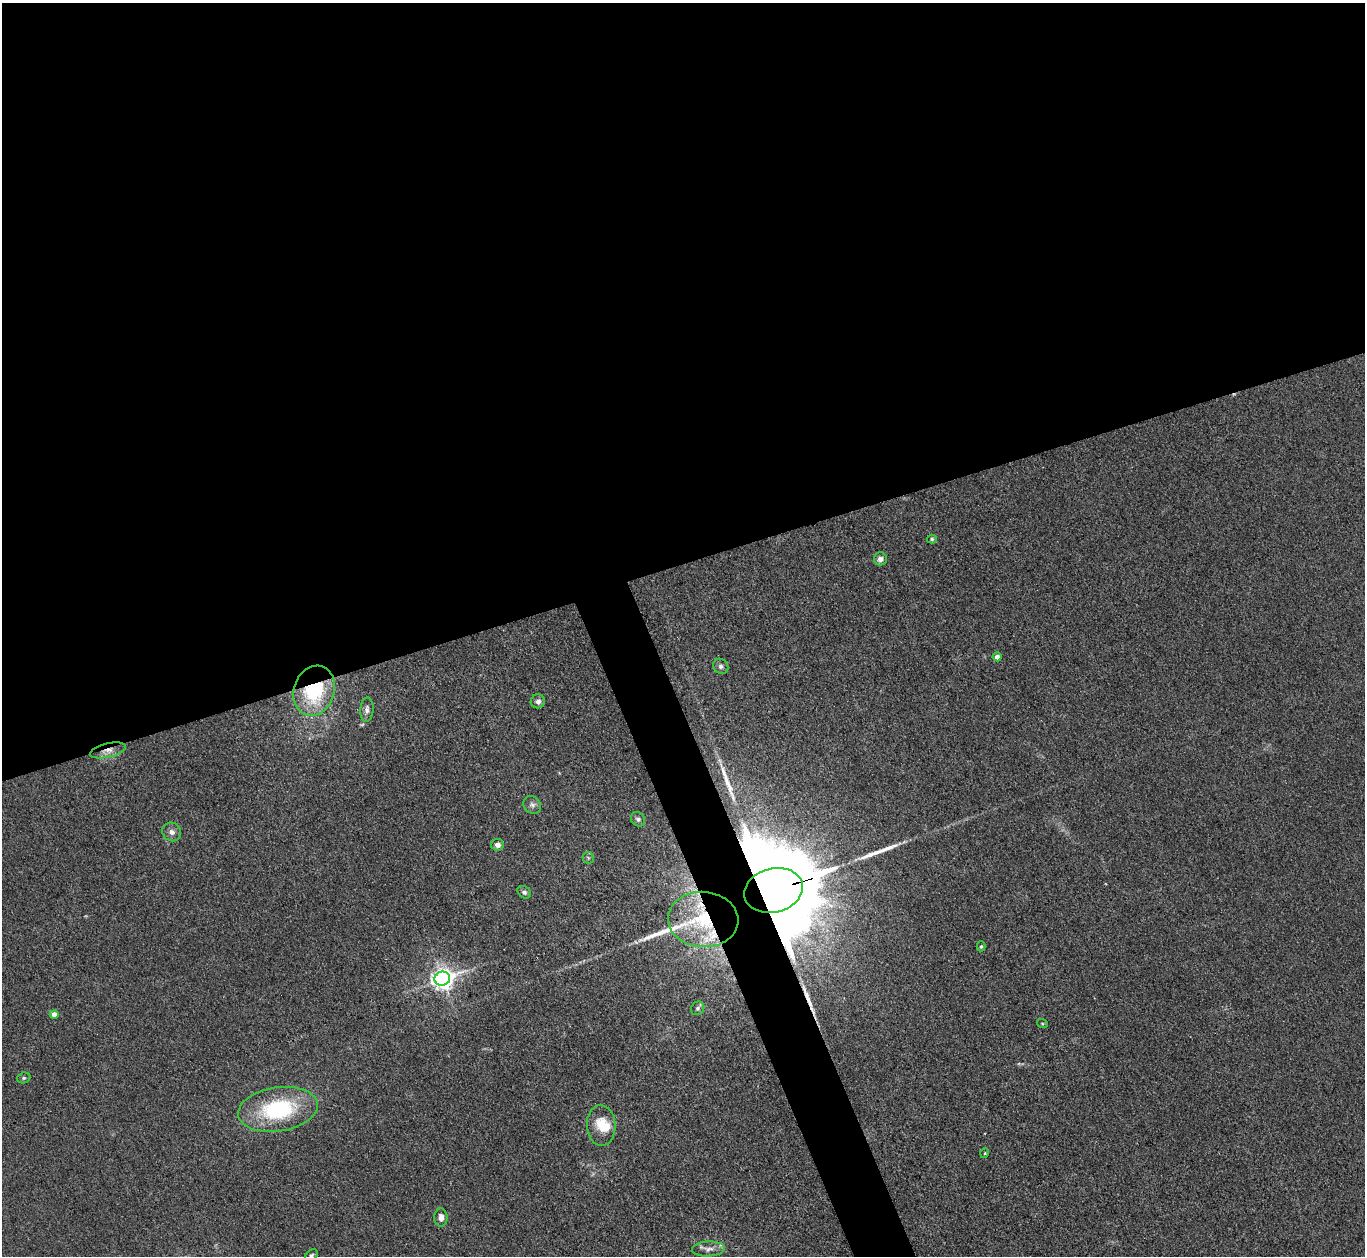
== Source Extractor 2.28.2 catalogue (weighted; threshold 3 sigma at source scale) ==
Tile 2 of 4 x 4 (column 2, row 1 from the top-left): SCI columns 1365-2727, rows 3909-5162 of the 5454 x 5440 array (HDU 1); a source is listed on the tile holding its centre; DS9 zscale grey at full resolution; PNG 1367 x 1258 px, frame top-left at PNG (2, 3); each listed source drawn as its Kron ellipse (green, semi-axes under 4 px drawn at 4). Shown black and unused: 47% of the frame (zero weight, under 3 of 4 exposures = <1% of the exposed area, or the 3 px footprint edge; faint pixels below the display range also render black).
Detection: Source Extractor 2.28.2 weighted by HDU 2 'WHT'; one run over the whole footprint, this tile lists its part. Background 0.0587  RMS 0.0052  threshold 0.0233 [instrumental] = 3 sigma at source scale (4.5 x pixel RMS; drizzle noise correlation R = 1.50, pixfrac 1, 0.05/0.05 arcsec/px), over >= 5 px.
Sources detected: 34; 4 long thin detections or spike segments (spike, bleed or trail) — neither listed nor drawn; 2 inside a brighter listed object's ellipse — not listed separately; the other 28 listed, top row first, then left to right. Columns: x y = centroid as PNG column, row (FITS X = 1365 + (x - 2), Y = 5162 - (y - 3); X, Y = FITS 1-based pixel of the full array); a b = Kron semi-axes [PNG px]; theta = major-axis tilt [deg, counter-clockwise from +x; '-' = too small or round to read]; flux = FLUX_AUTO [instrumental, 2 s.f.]
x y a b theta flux
932 539 5 4 - 0.72
880 559 6 6 - 2.6
997 657 4 4 - 3.8
721 666 8 7 - 1.7
314 691 25 20 70 40
538 701 7 7 - 2.1
367 710 12 6 85 2.2
108 750 18 7 14 4.6
532 805 9 8 - 2
638 819 8 6 -47 1.5
172 832 10 9 - 2.5
497 845 6 6 - 2.5
588 858 6 5 - 0.9
773 890 29 22 15 25000
524 892 7 5 -38 1.4
703 919 35 27 -4 39
981 946 5 4 - 0.84
442 979 8 7 - 370
698 1008 7 6 - 1.2
54 1014 4 4 - 5
1042 1023 5 3 - 0.56
24 1078 7 5 20 0.9
278 1109 40 22 8 49
601 1125 20 14 -86 11
985 1153 5 3 - 0.44
441 1218 9 6 -89 2.7
708 1249 16 7 4 3.2
311 1255 7 5 40 1
Overlapping masked pixels (flux is a lower limit): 4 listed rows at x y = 314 691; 108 750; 773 890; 703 919
Isophote crosses this tile's border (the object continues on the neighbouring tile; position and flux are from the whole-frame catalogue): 1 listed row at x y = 311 1255